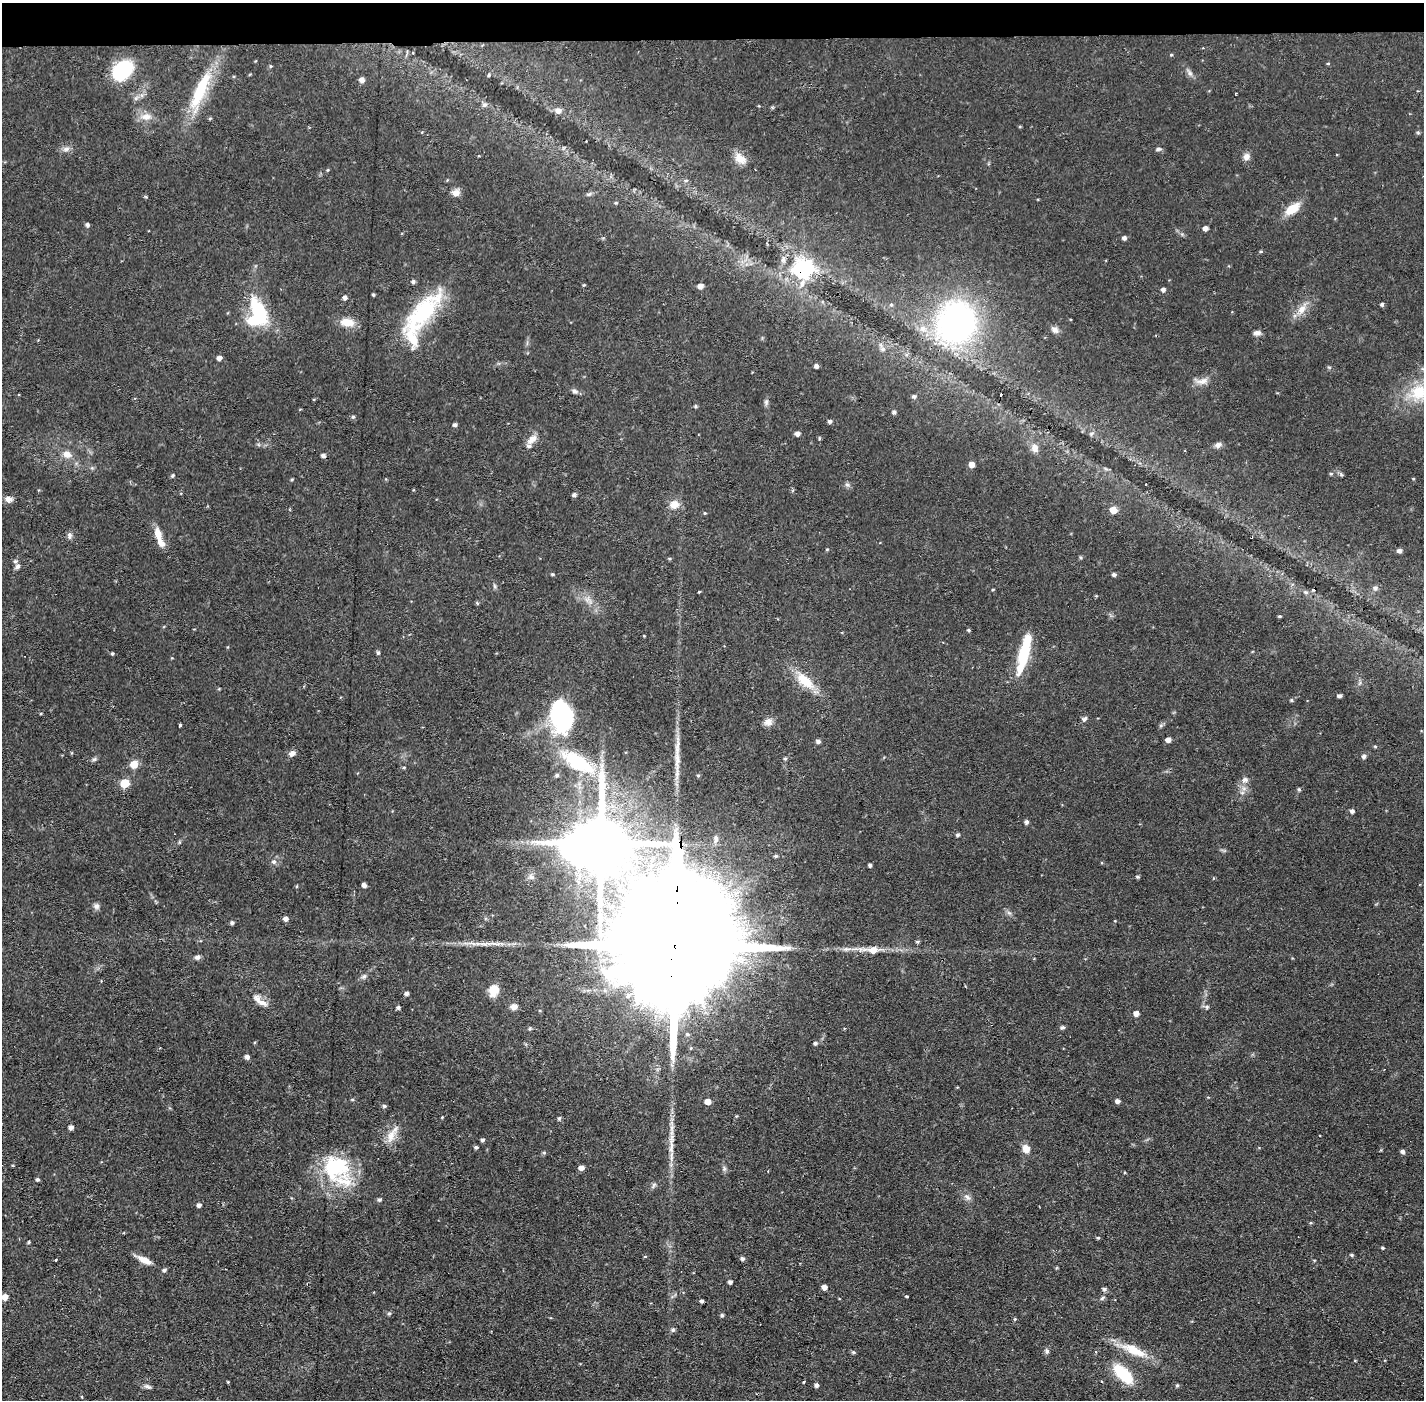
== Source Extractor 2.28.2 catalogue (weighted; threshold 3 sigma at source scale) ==
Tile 2 of 3 x 3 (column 2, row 1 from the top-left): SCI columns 1424-2845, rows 2850-4247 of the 4268 x 4301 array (HDU 1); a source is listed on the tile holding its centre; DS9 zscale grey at full resolution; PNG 1426 x 1402 px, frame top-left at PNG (2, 3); no overlay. Shown black and unused: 3% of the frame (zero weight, under 2 of 3 exposures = <1% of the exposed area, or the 3 px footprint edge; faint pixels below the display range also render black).
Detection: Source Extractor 2.28.2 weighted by HDU 2 'WHT'; one run over the whole footprint, this tile lists its part. Background 0.0561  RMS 0.0059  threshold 0.0263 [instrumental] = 3 sigma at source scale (4.5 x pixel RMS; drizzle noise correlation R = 1.50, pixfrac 1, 0.05/0.05 arcsec/px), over >= 5 px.
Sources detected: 207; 4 inside a brighter object's white glare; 3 cosmic-ray / hot-pixel residue — not listed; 8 inside a brighter listed object's ellipse — not listed separately; the other 192 listed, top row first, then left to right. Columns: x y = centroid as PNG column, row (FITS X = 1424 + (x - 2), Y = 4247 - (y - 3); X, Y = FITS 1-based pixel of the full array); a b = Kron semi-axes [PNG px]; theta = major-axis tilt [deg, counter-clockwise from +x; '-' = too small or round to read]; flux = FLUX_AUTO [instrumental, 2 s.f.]
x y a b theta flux
1171 55 5 3 - 0.5
1328 63 4 3 - 0.5
122 70 21 15 42 33
1190 73 7 6 - 1.8
489 75 5 3 - 0.59
362 80 6 6 - 2.4
200 90 52 13 65 32
1236 93 3 2 - 0.47
485 105 7 6 - 1.6
558 111 8 7 - 2.8
146 117 15 9 5 5.4
210 118 5 3 - 0.6
66 149 11 6 15 2.4
1158 149 8 5 8 1.3
1246 157 9 8 - 3.1
740 158 17 11 -37 6.1
327 170 5 3 - 0.54
686 180 7 4 6 1.1
456 193 10 9 - 3.2
589 194 8 4 19 1.2
146 197 5 3 - 0.64
616 203 4 4 - 0.62
1292 209 15 8 35 12
87 225 6 5 - 1.2
1205 228 5 5 - 1.8
1124 238 5 5 - 1.4
1261 252 5 3 - 0.66
802 270 9 8 - 190
413 282 5 5 - 1.1
584 285 4 4 - 0.58
700 286 5 5 - 2.6
1163 290 6 5 - 1.4
373 295 4 3 - 0.76
345 298 5 5 - 1.8
1382 304 5 4 - 0.97
891 305 5 5 - 0.89
1301 309 16 10 55 6.1
258 312 29 13 -65 38
422 314 62 20 51 54
347 322 17 9 -6 7.9
956 323 36 33 67 180
923 329 11 9 -35 5.3
1055 330 11 7 -40 2.4
1257 333 9 6 5 2.2
883 349 7 6 - 1.6
219 358 5 5 - 2.3
816 366 4 4 - 1.6
1202 381 18 8 13 4.6
575 391 8 7 - 1.6
1419 392 27 20 17 24
914 396 5 5 - 1
766 402 8 6 89 1.4
695 406 5 4 - 0.78
894 412 4 4 - 1.2
353 417 5 5 - 0.94
830 421 5 4 - 1.3
455 425 5 4 - 1.1
797 434 6 5 - 1.8
1091 434 6 4 47 1
819 438 5 3 - 0.6
532 439 15 8 45 4.6
1218 445 9 7 26 2.1
1035 448 12 9 -76 4.2
67 454 12 9 -14 4.4
971 465 6 5 - 3.4
1331 474 5 4 - 0.68
172 475 5 5 - 0.93
292 479 4 3 - 0.63
1146 484 3 2 - 1.1
847 485 7 4 -1 1.2
574 495 5 5 - 1.1
9 499 10 8 -12 3.1
674 504 13 11 11 5.8
1113 510 7 6 - 6.2
705 513 4 4 - 0.55
158 534 18 9 -75 6.8
69 536 9 7 -86 1.7
827 549 4 3 - 0.5
1399 551 5 5 - 1.9
17 566 8 6 40 1.5
552 574 5 3 - 0.67
1114 574 5 5 - 1.1
494 586 7 4 -88 0.99
1375 588 7 7 - 1.8
993 589 4 3 - 0.47
699 592 3 2 - 0.49
1306 592 7 5 -20 1.3
1280 616 4 3 - 0.65
969 630 4 4 - 0.73
644 636 4 2 - 0.39
112 653 4 3 - 0.78
378 653 5 4 - 1.2
1024 654 40 10 76 29
805 681 25 11 -39 15
1339 696 4 4 - 1.4
1291 700 4 4 - 0.81
562 715 28 22 -78 76
1084 719 8 6 42 1.7
768 722 11 10 - 3.6
180 725 3 3 - 1.5
1168 740 6 5 - 2.3
818 741 5 5 - 1.6
1375 746 5 3 - 0.67
292 753 9 6 27 2.4
1364 756 6 6 - 1.4
94 759 7 5 42 1.1
785 759 5 4 - 0.78
578 762 47 18 -31 45
134 764 7 6 - 8.8
404 767 5 3 - 0.6
557 775 5 5 - 1.1
1245 780 9 7 16 2.3
124 783 6 6 - 16
1299 789 5 5 - 0.76
1352 811 5 5 - 1.4
1026 822 5 4 - 1.4
958 835 4 4 - 1.1
601 842 19 13 -86 3900
776 856 4 4 - 1.1
274 862 7 6 - 1.8
870 865 5 4 - 1.2
531 877 10 7 -23 2.2
1138 877 5 4 - 0.88
364 885 4 4 - 2.1
96 906 8 8 - 2
1009 913 7 4 -19 1.2
286 919 5 5 - 2.3
232 923 5 4 - 1.1
918 942 6 4 -5 0.75
495 944 21 5 -1 4.7
872 950 25 8 -2 9.3
674 952 91 25 87 44000
197 957 7 6 - 1.8
364 976 7 6 - 1.6
494 990 13 10 73 7.9
406 993 4 4 - 1.6
262 1003 16 7 -18 4
398 1007 5 4 - 1.2
514 1007 9 8 - 2.8
1207 1007 6 5 - 1.1
1136 1013 5 5 - 2.8
1063 1027 5 5 - 1.1
815 1043 5 4 - 1.2
247 1057 5 4 - 2.1
1117 1101 5 4 - 2.2
708 1102 6 5 - 4.4
384 1106 5 4 - 1.1
442 1117 4 3 - 0.49
559 1118 6 4 73 1
71 1127 5 5 - 1.9
391 1136 19 11 65 7.5
483 1140 4 4 - 1.2
476 1147 4 4 - 1.1
1026 1149 10 8 -63 4.7
1403 1152 5 4 - 1.6
544 1153 5 5 - 0.8
336 1167 36 31 -34 45
581 1167 5 5 - 2.7
37 1180 5 4 - 0.97
967 1197 11 6 -48 2.5
379 1200 6 4 24 1
199 1205 5 4 - 1.7
1098 1238 5 4 - 0.66
28 1242 4 3 - 0.7
1382 1248 4 3 - 0.63
1351 1255 5 4 - 0.82
645 1257 5 3 - 0.5
742 1259 5 5 - 1.4
56 1260 3 2 - 1
145 1260 17 7 -26 6
164 1270 5 5 - 1.3
730 1282 4 4 - 1.6
824 1287 5 5 - 2.8
1104 1289 6 5 - 1.2
906 1296 3 3 - 1.4
5 1297 6 5 - 5.1
1102 1298 8 4 36 1
702 1301 4 3 - 1.4
389 1313 5 4 - 1
722 1315 5 4 - 0.94
1015 1319 4 4 - 0.6
673 1330 6 6 - 1.2
1134 1350 39 12 -25 14
1047 1351 7 5 -73 1.4
853 1352 5 4 - 0.97
1123 1374 24 11 -45 25
228 1382 4 3 - 0.51
804 1382 3 2 - 0.8
817 1385 5 4 - 1.4
1177 1385 5 4 - 0.78
148 1387 12 4 -16 1.7
82 1397 5 3 - 0.52
Overlapping masked pixels (flux is a lower limit): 2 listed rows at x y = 802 270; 674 952
Isophote crosses this tile's border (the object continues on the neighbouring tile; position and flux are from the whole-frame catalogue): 2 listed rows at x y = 1419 392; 5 1297